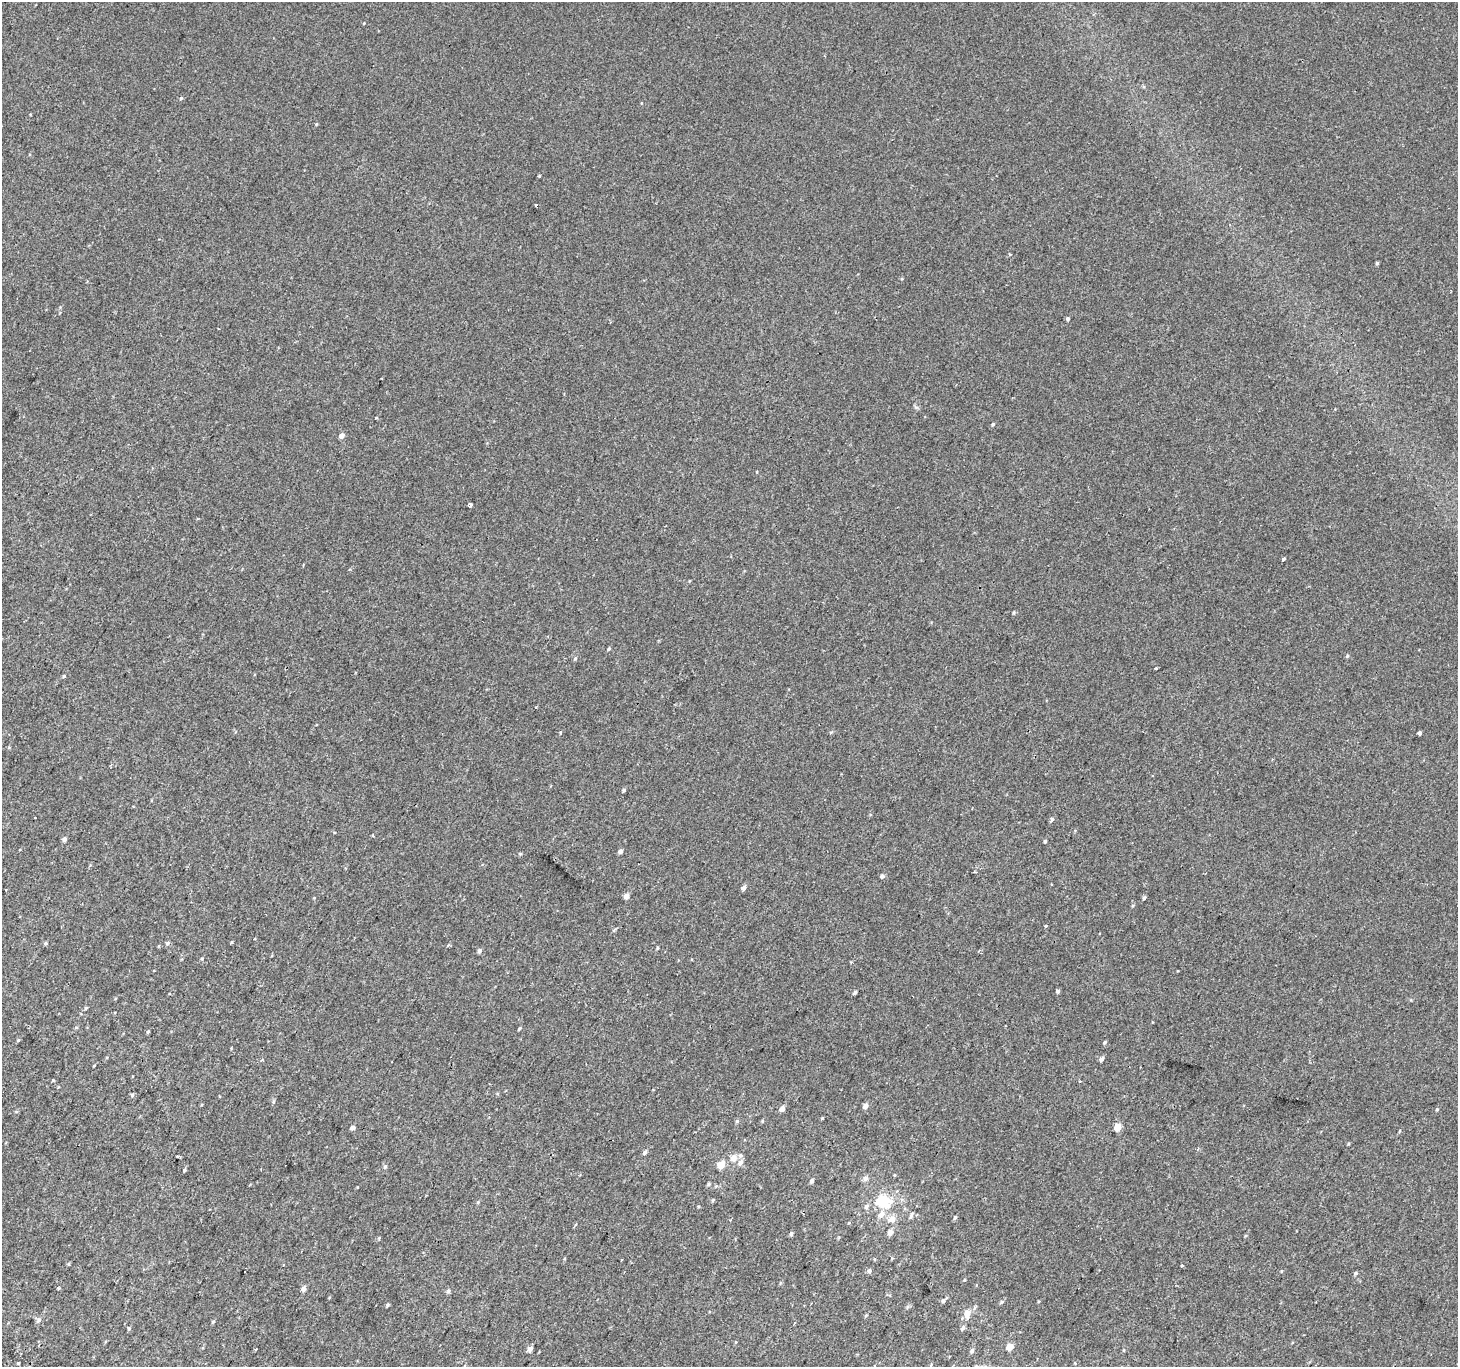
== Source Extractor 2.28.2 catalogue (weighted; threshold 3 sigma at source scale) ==
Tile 7 of 4 x 4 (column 3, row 2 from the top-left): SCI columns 2942-4397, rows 3027-4391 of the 5875 x 5986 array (HDU 1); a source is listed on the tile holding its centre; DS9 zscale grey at full resolution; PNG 1460 x 1369 px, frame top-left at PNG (2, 2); no overlay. Shown black and unused: <1% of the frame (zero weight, under 2 of 3 exposures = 2% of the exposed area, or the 3 px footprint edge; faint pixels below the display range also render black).
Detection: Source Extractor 2.28.2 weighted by HDU 2 'WHT'; one run over the whole footprint, this tile lists its part. Background 2.20e-04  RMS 0.0035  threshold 0.0159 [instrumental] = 3 sigma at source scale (4.5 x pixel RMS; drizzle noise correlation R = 1.50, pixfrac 1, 0.0396/0.0396 arcsec/px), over >= 5 px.
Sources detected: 95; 6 cosmic-ray / hot-pixel residue — not listed; the other 89 listed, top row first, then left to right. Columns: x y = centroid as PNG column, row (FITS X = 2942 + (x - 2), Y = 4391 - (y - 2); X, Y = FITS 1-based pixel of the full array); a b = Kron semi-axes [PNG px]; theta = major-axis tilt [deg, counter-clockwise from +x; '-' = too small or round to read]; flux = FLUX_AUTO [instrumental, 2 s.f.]
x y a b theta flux
181 98 4 3 - 0.34
316 124 4 4 - 0.3
539 176 3 3 - 0.44
536 205 3 3 - 0.47
1377 263 4 4 - 0.45
1068 319 4 4 - 0.57
376 418 3 3 - 0.51
993 424 4 4 - 0.44
341 435 5 4 - 1.9
470 505 4 4 - 1.1
1283 559 4 3 - 1.3
1014 612 5 4 - 0.39
609 649 4 3 - 0.42
1347 656 5 3 - 0.36
575 658 5 4 - 0.37
1156 668 3 3 - 0.63
64 676 4 4 - 0.37
1419 733 4 3 - 1.1
624 790 4 4 - 0.46
1052 819 6 4 84 0.59
64 839 5 4 - 1
1045 841 4 3 - 0.39
620 851 4 4 - 1.4
520 854 4 4 - 0.39
882 876 5 5 - 0.82
743 888 5 4 - 1.2
626 896 5 4 - 2.2
1144 898 5 3 - 0.51
1046 926 3 3 - 0.99
231 942 4 3 - 0.33
46 943 5 4 - 0.46
168 943 6 4 23 0.56
657 948 5 3 - 0.34
479 951 5 5 - 0.88
202 958 4 3 - 0.3
1058 991 4 4 - 0.62
855 992 5 4 - 0.6
86 1008 5 4 - 0.39
519 1028 5 3 - 0.37
148 1032 5 3 - 0.42
18 1040 5 4 - 0.34
1105 1042 5 4 - 0.42
1101 1059 5 4 - 0.96
53 1080 4 4 - 0.27
132 1095 5 4 - 0.49
865 1106 5 4 - 1.5
782 1109 5 5 - 1.7
1437 1109 5 3 - 0.28
822 1118 3 3 - 0.27
737 1121 5 5 - 0.47
1117 1127 5 4 - 6
352 1128 4 4 - 1.2
645 1152 5 4 - 0.85
178 1156 3 3 - 1.5
734 1158 6 5 - 3
740 1162 8 6 61 1.6
721 1165 5 4 - 5.7
385 1166 6 5 - 0.57
184 1170 4 3 - 0.72
865 1178 7 6 - 1.2
812 1181 5 4 - 0.72
708 1184 5 4 - 0.47
883 1201 10 7 -17 14
866 1207 6 5 - 0.79
881 1214 10 7 47 2.2
911 1216 9 4 72 0.77
955 1217 6 4 71 0.5
892 1219 6 6 - 2.8
890 1232 5 5 - 1.6
791 1234 5 4 - 0.6
69 1264 5 3 - 0.3
1182 1266 3 3 - 0.47
869 1271 6 5 - 0.67
1355 1273 5 4 - 0.4
58 1288 5 3 - 0.32
303 1289 5 4 - 1.5
448 1291 6 5 - 0.54
943 1301 5 4 - 0.55
1001 1302 5 4 - 0.46
388 1305 5 4 - 0.43
967 1313 9 6 83 2.9
39 1320 7 6 - 0.88
213 1322 5 3 - 0.31
129 1328 4 4 - 0.37
963 1328 6 5 - 0.66
1009 1347 4 4 - 3.6
530 1349 4 4 - 1.9
256 1350 3 3 - 3.5
972 1351 5 5 - 0.71